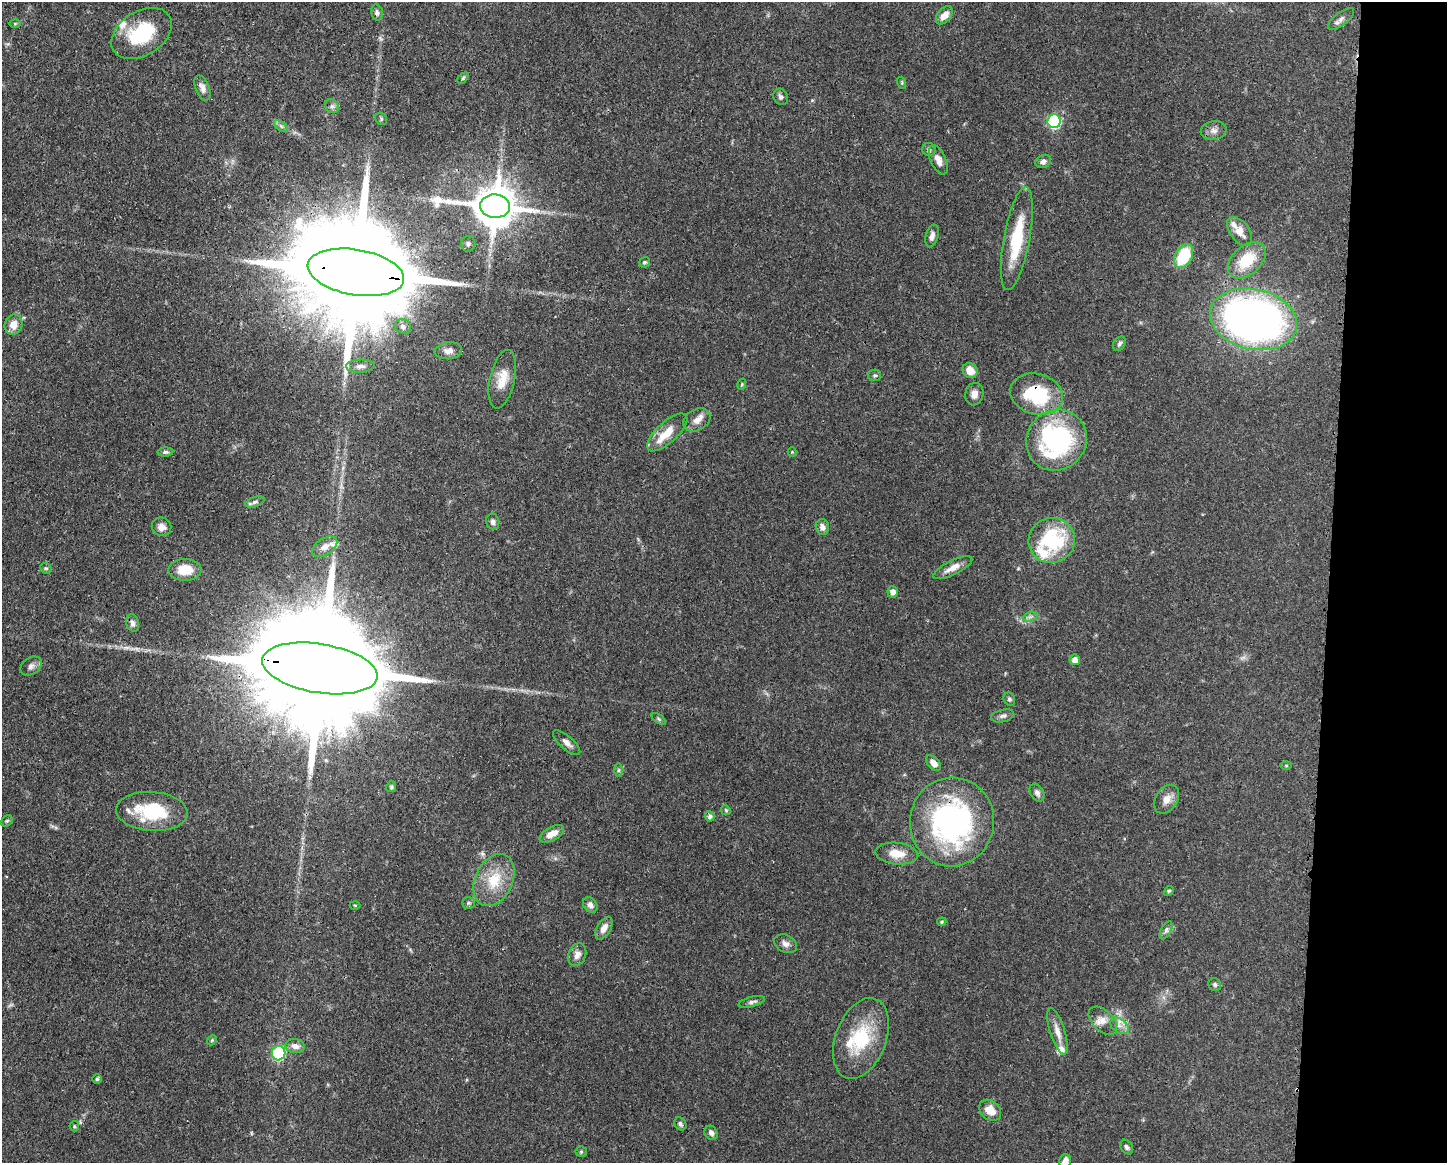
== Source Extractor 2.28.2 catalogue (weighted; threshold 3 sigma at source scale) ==
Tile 9 of 3 x 4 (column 3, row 3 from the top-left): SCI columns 3007-4451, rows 1164-2324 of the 4681 x 4647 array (HDU 1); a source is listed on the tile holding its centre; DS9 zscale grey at full resolution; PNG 1449 x 1165 px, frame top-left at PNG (2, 2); each listed source drawn as its Kron ellipse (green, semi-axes under 4 px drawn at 4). Shown black and unused: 8% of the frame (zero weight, under 3 of 4 exposures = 1% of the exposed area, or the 3 px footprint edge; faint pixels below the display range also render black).
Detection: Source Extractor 2.28.2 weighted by HDU 2 'WHT'; one run over the whole footprint, this tile lists its part. Background 0.0544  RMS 0.0033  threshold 0.0148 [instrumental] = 3 sigma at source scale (4.5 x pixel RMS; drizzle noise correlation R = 1.50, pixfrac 1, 0.05/0.05 arcsec/px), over >= 5 px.
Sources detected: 110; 8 inside a brighter listed object's ellipse — not listed separately; the other 102 listed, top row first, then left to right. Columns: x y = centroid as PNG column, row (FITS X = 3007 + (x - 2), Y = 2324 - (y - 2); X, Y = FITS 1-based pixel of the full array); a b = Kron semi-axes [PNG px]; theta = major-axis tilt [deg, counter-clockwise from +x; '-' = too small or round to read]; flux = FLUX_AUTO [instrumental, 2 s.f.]
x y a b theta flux
377 13 8 5 -75 0.86
944 15 11 6 49 2.9
1341 19 15 6 37 1.4
15 24 6 4 1 0.4
141 33 33 22 32 20
463 78 6 4 47 0.49
902 83 6 4 -73 0.41
203 88 13 7 -68 1.7
781 97 8 7 - 0.93
332 106 7 6 - 1
381 119 6 5 - 0.56
1054 121 7 6 - 35
281 126 8 4 -37 0.79
1214 130 13 9 10 1.9
929 149 6 6 - 0.9
938 160 15 7 -65 2.5
1043 161 8 6 28 1.2
495 206 15 11 -6 1200
1240 231 16 9 -54 3.8
932 236 11 6 75 1.6
1017 239 52 13 80 17
468 244 8 7 - 0.92
1183 256 13 8 61 17
1247 260 22 14 42 11
645 262 5 5 - 0.56
356 272 49 22 -10 15000
1253 319 44 30 -13 180
13 325 10 9 - 3.4
403 326 8 7 - 1.2
1119 344 8 5 58 0.77
448 351 13 8 7 2.2
360 366 14 6 2 1.6
970 370 8 7 - 4.2
875 375 7 5 12 0.61
502 379 30 12 77 5.7
742 384 5 3 - 0.36
974 394 11 9 77 2.1
1037 394 27 20 -15 21
697 420 14 10 31 2.4
667 432 25 10 43 6
1056 440 31 29 47 53
165 452 8 4 0 0.69
792 452 4 4 - 0.31
255 502 10 5 19 0.76
493 522 8 6 -80 1
161 527 10 9 - 2.1
822 527 8 6 -74 1.7
1052 540 23 22 - 26
325 547 14 8 32 2.3
46 568 6 5 - 0.49
953 568 21 7 26 3.1
185 570 16 11 1 7.2
893 592 5 5 - 2.4
1030 617 7 4 18 0.93
133 623 9 6 -74 1.4
1075 660 5 5 - 2.5
31 666 11 8 35 1.6
320 668 58 24 -9 18000
1009 699 7 5 -64 0.7
1003 716 12 6 14 1.1
659 719 8 4 -36 0.54
567 743 17 6 -41 1.9
934 763 9 5 -45 2.4
1286 765 5 3 - 0.3
619 770 6 4 89 0.56
391 787 5 5 - 0.57
1037 793 9 6 -60 1.2
1167 799 15 11 57 2.9
726 810 5 4 - 0.4
152 811 36 19 -4 20
710 816 5 5 - 1
7 821 6 5 - 0.49
952 822 44 42 81 75
552 834 13 6 29 3.2
897 854 21 11 -6 5.5
494 880 27 18 64 11
1169 891 5 4 - 0.44
468 903 6 5 - 0.62
355 905 5 3 - 0.34
590 905 8 6 -53 1.4
942 922 5 4 - 0.4
604 928 12 7 59 2.5
1166 930 10 5 62 0.95
785 944 12 8 -26 1.8
577 955 12 8 68 2.1
1215 985 7 6 - 0.68
752 1002 13 5 14 1.1
1103 1021 17 10 -44 3
1119 1026 11 7 -38 1.9
1057 1031 24 7 -72 3.2
861 1038 42 25 69 19
212 1040 5 4 - 0.44
295 1046 9 7 -11 1.8
279 1053 7 7 - 30
97 1079 5 5 - 0.48
990 1110 12 9 -40 4.1
680 1124 7 5 -53 0.94
74 1126 5 4 - 0.45
711 1133 7 6 - 1.2
1127 1147 8 6 -56 0.89
581 1152 5 5 - 0.46
1065 1161 7 5 74 2.4
Overlapping masked pixels (flux is a lower limit): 6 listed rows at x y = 495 206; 356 272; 1037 394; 133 623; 320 668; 952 822
Isophote crosses this tile's border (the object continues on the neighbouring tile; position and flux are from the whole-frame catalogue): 1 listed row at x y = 1065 1161